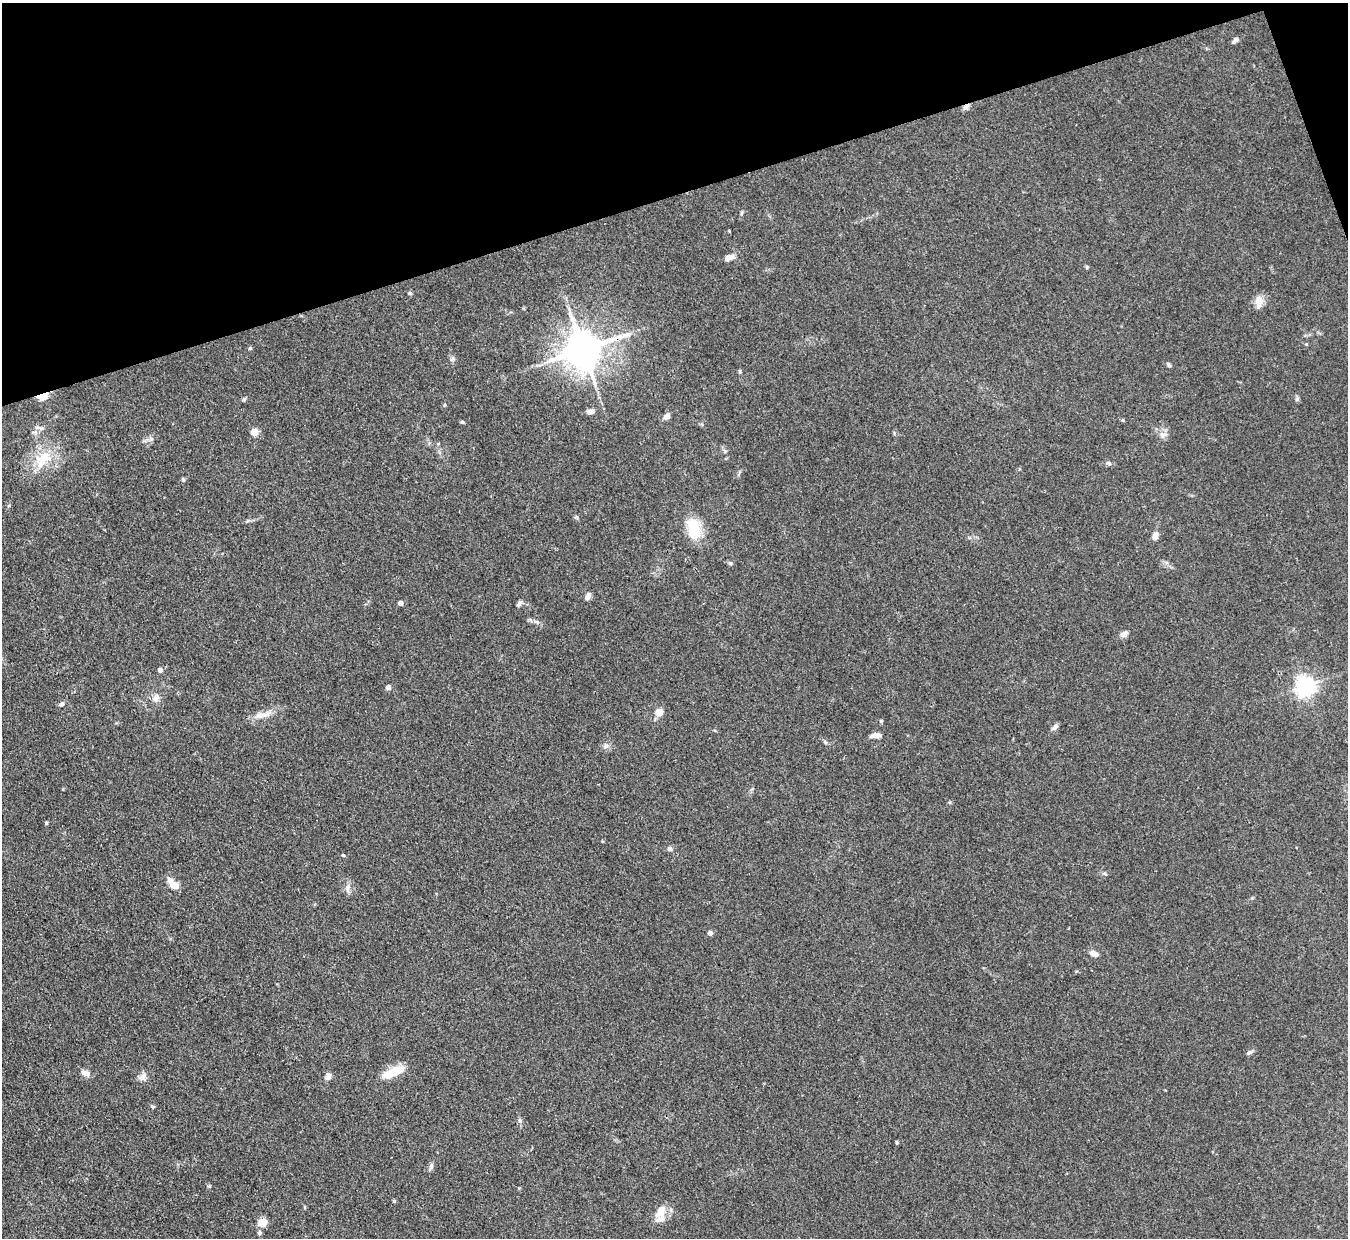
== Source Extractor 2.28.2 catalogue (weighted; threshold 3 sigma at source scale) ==
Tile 3 of 4 x 4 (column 3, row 1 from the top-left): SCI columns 2693-4038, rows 3986-5221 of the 5386 x 5371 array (HDU 1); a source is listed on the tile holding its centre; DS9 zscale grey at full resolution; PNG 1350 x 1240 px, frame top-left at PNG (2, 3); no overlay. Shown black and unused: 16% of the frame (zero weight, under 3 of 4 exposures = <1% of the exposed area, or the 3 px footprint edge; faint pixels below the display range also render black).
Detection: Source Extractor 2.28.2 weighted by HDU 2 'WHT'; one run over the whole footprint, this tile lists its part. Background 0.111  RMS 0.0066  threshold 0.0298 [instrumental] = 3 sigma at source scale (4.5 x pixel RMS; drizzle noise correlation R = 1.50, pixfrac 1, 0.05/0.05 arcsec/px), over >= 5 px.
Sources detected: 63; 1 inside a brighter listed object's ellipse — not listed separately; the other 62 listed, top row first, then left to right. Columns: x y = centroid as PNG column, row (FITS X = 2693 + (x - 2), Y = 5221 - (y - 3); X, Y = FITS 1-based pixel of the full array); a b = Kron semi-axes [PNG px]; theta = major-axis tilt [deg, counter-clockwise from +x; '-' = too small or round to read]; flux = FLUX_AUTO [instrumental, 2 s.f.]
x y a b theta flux
1235 41 11 5 34 1.9
966 106 10 6 33 2.2
741 213 6 4 88 0.89
729 257 11 6 14 4.4
410 293 5 4 - 1
1259 302 18 10 -90 5.4
250 348 5 4 - 0.75
583 350 12 11 - 1800
452 359 7 5 45 1.4
1169 365 9 3 -60 0.97
42 397 14 9 21 6
244 399 6 4 60 1.1
1297 399 7 5 89 1.3
444 405 5 3 - 0.61
590 412 8 6 12 2.9
667 416 7 6 - 3.5
1123 420 5 3 - 0.65
462 422 5 4 - 0.94
37 427 10 4 -8 1.9
255 432 5 5 - 16
1163 435 13 8 34 3.5
43 458 30 17 40 21
1109 463 8 5 -26 1.5
183 480 6 5 - 0.91
694 529 28 16 -81 18
1155 536 10 7 81 3.1
730 563 6 5 - 1.3
588 596 8 6 60 3
401 603 4 4 - 4.5
519 603 9 5 46 1.9
1124 634 10 7 31 2.9
160 670 7 5 -71 1.4
1306 686 7 6 - 380
388 687 6 5 - 2.5
156 698 12 9 68 4.1
61 704 8 5 35 1.6
659 712 5 4 - 16
262 715 27 7 13 6.9
881 721 5 4 - 0.91
1055 727 9 5 44 2.5
876 735 12 6 4 3.7
825 742 6 4 -71 0.97
605 746 9 5 28 2.2
46 823 4 4 - 0.84
670 849 7 5 -22 2.1
343 855 5 4 - 0.89
174 885 8 6 -27 8.8
347 888 13 7 89 3.4
710 933 5 5 - 2.3
1094 953 9 6 -21 4.6
1249 1053 8 5 28 1.5
393 1072 30 10 23 13
85 1073 13 7 -23 3.5
328 1076 9 7 56 3
143 1077 11 9 45 3.6
153 1106 7 3 -9 0.85
520 1121 7 5 -76 1.6
431 1166 9 6 80 1.7
209 1186 5 4 - 0.81
660 1212 20 12 74 9.7
262 1222 5 5 - 24
259 1233 5 4 - 2.1
Overlapping masked pixels (flux is a lower limit): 3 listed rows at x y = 966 106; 583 350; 42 397
Unlisted compact peaks at least as high as the median listed source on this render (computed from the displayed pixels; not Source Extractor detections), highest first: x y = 394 1201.